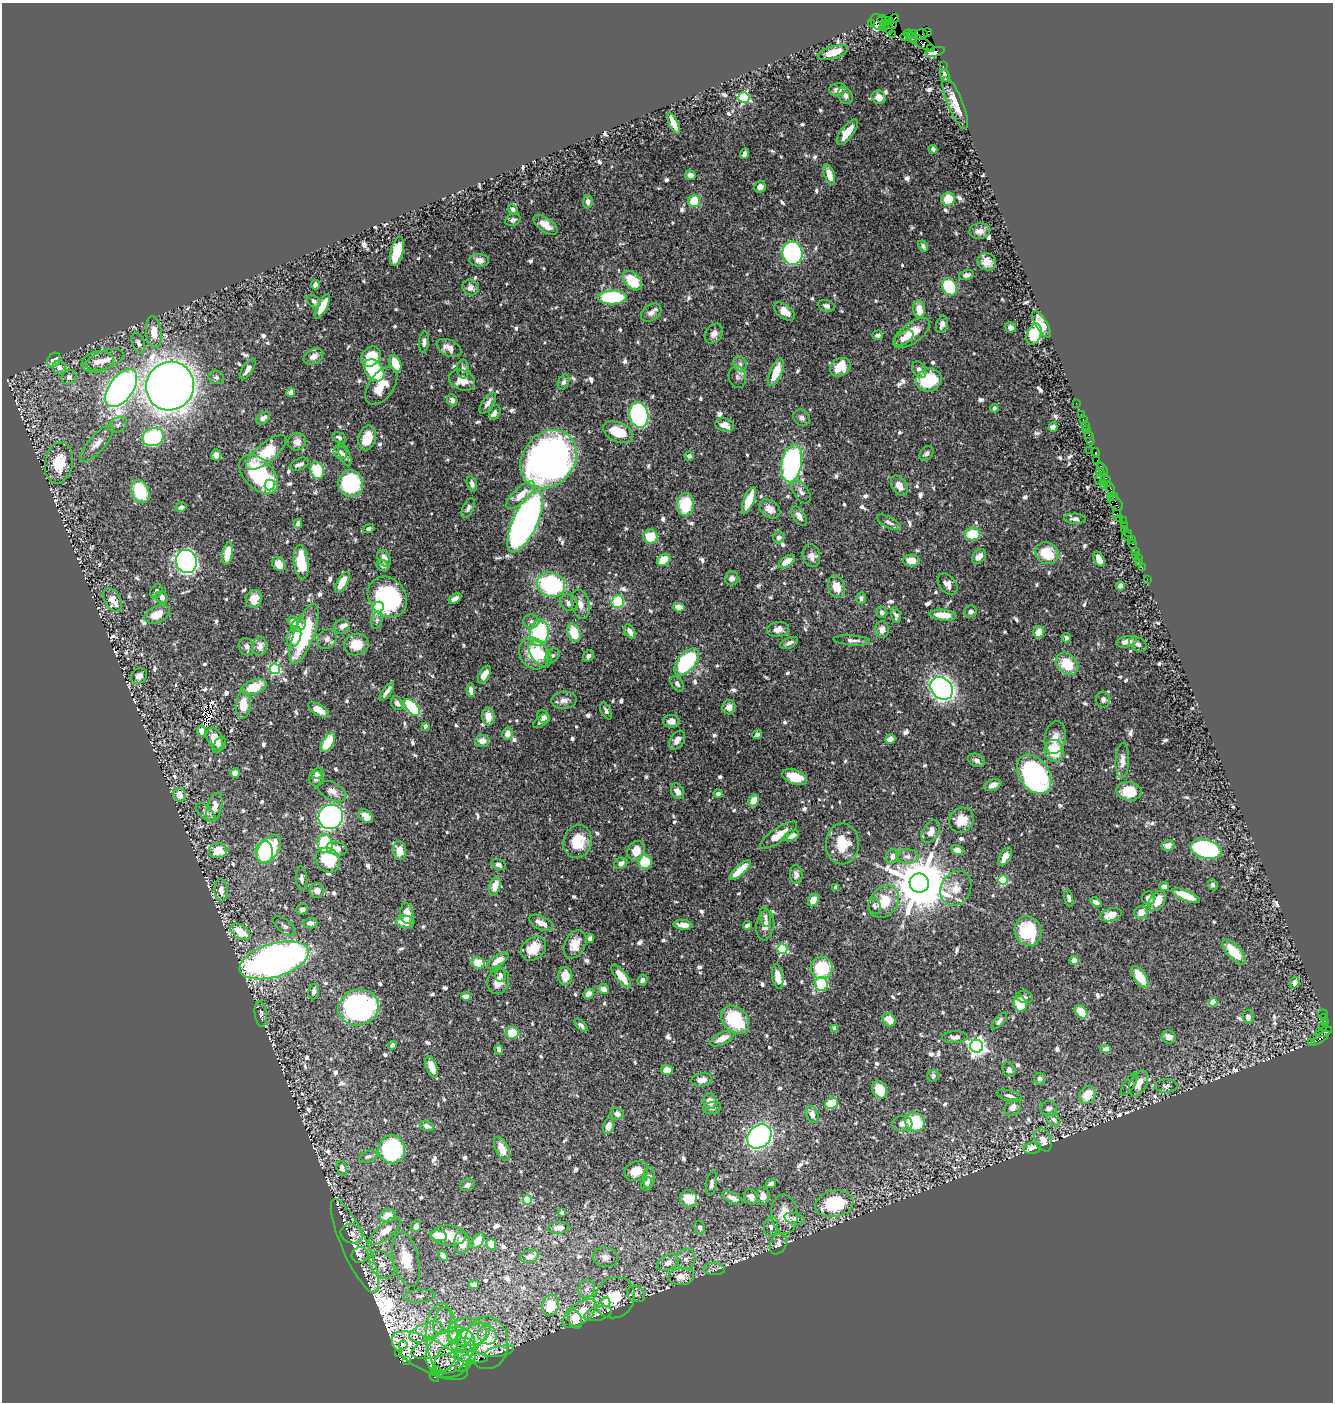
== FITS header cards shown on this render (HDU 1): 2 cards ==
NAXIS1  =                 1331
NAXIS2  =                 1400

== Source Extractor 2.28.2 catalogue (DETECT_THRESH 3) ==
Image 1331 x 1400 px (HDU 1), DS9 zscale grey, 1 PNG px = 1 image px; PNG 1335 x 1404 px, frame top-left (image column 1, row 1400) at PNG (2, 3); each listed source drawn as its Kron ellipse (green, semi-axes under 4 px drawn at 4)
Background 0.502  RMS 0.011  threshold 0.0331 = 3 sigma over >= 5 px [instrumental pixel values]
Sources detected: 865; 3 with non-positive FLUX_AUTO (blend fragments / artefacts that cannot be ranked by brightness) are neither listed nor drawn; of the other 862, the 500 brightest by FLUX_AUTO listed and drawn (362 fainter detections omitted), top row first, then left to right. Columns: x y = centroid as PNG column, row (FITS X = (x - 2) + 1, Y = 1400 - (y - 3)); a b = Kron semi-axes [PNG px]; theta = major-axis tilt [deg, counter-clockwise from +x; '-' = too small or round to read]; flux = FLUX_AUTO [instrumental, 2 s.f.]
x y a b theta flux
895 18 4 3 - 100
882 19 4 2 - 13
889 20 3 3 - 210
886 21 3 2 - 210
877 22 8 6 -63 100
872 24 4 2 - 47
884 25 6 4 53 30
892 25 4 3 - 42
889 29 5 2 - 45
928 32 4 3 - 80
893 34 3 2 - 4.1
909 34 4 3 - 46
913 34 4 2 - 37
921 34 7 5 10 520
905 37 4 3 - 47
913 39 2 2 - 270
921 42 16 5 -30 290
930 48 2 2 - 15
833 52 16 6 18 18
935 52 9 4 16 52
943 66 2 2 - 12
945 76 6 4 -77 4.1
838 90 8 6 8 5.7
845 95 9 7 -57 3.8
879 97 7 6 - 5.7
744 98 5 5 - 76
955 103 28 7 -68 11
674 123 11 4 -64 8.6
847 132 15 6 53 13
933 149 4 4 - 3.3
744 154 5 4 - 3.6
690 175 5 5 - 5.6
829 175 10 5 -71 9
760 187 6 5 - 5.2
948 199 7 6 - 17
694 201 6 6 - 21
588 202 7 5 85 2.7
513 209 5 4 - 3.2
513 220 8 6 21 2.9
546 225 14 7 -36 8.2
980 231 10 8 8 4.8
923 246 6 4 -59 2.3
397 251 15 6 75 28
792 253 11 10 - 160
479 260 10 6 -5 4.5
987 262 9 8 - 7.8
966 275 7 5 14 2.9
632 281 11 7 -44 28
316 285 5 4 - 2.5
950 287 9 7 -58 53
470 288 8 7 - 4.3
612 297 14 7 2 55
314 301 8 5 -38 2.3
322 306 13 4 62 11
826 306 8 5 -18 2.6
919 309 8 6 -84 10
784 311 12 7 -36 7.9
651 312 11 7 34 3.9
942 324 9 5 73 3.9
1041 324 15 6 -59 8.5
1011 327 5 5 - 3.7
154 332 16 8 -84 11
912 333 21 10 36 17
714 334 11 8 54 4.6
1034 334 11 7 68 38
878 335 5 4 - 2.3
904 338 11 5 33 3.9
424 342 10 5 85 2.6
138 343 11 6 -69 3.6
449 348 13 8 -24 7
313 356 10 7 28 5.4
371 357 11 9 42 18
54 360 8 6 54 5.6
105 360 20 9 19 8.5
98 362 16 10 13 7.8
395 364 9 5 -66 16
740 364 8 6 -72 2.8
840 367 11 8 32 19
59 368 7 6 - 4.9
248 369 12 5 57 3.8
463 369 9 6 -88 2.3
374 370 12 8 -52 48
919 370 9 6 -57 4.1
776 372 15 6 67 18
69 377 8 6 44 2.6
216 377 8 6 -23 2.3
737 377 11 8 -79 3.4
462 380 13 10 -24 12
929 380 13 11 20 43
564 382 8 5 69 2.3
170 386 24 23 - 1000
381 386 21 12 56 15
121 388 22 12 55 430
291 392 5 4 - 4
452 400 6 5 - 2.5
488 403 12 5 55 4.3
1076 403 2 2 - 12
994 408 4 4 - 2.3
495 412 7 5 69 2.6
1081 414 2 2 - 20
639 415 13 9 -80 160
263 418 8 5 37 3.5
802 418 9 7 -45 3.3
1083 420 3 2 - 23
118 425 9 7 31 2.9
725 425 9 6 -18 7.1
1085 426 4 2 - 30
1053 427 5 4 - 3
1087 430 3 3 - 51
618 432 16 9 -24 22
1089 435 3 3 - 47
153 437 11 9 21 68
339 438 7 5 -27 2.5
367 438 12 8 75 17
1090 438 7 3 -71 91
297 442 9 8 - 5.6
97 443 23 8 48 7.7
1090 450 3 2 - 34
1096 452 4 3 - 40
266 453 25 9 39 30
340 453 7 6 - 3.5
926 453 8 6 43 2.7
216 455 5 5 - 3.2
345 455 12 5 -67 2.5
689 456 4 4 - 2.6
548 459 31 25 50 420
1097 460 2 2 - 28
59 463 21 14 80 20
792 463 19 10 80 140
300 464 10 5 25 2.9
1100 466 3 3 - 20
317 470 8 6 -73 30
1103 470 7 4 -60 75
1100 473 4 3 - 59
259 474 23 14 -46 67
1100 479 6 3 57 43
1106 481 6 5 - 130
351 484 13 12 - 68
472 484 8 5 -74 3.7
270 485 5 5 - 78
1104 485 4 2 - 18
899 486 11 7 -59 6.7
1110 488 7 3 -69 120
140 492 12 8 -66 34
801 492 13 7 -55 4
520 495 18 7 44 11
1110 496 2 2 - 25
1114 497 4 2 - 28
749 500 14 5 69 19
1115 503 9 5 -48 120
685 505 11 8 84 31
181 507 5 5 - 2.7
468 508 10 5 64 2.7
770 509 11 8 -38 5.9
1117 514 3 2 - 54
799 516 11 5 -57 3.6
1075 519 11 5 -3 3
1119 519 3 2 - 31
1123 521 2 2 - 16
525 522 33 12 65 590
889 522 13 5 -28 2.6
298 524 5 4 - 3.5
1125 526 4 2 - 33
368 528 6 4 14 2.3
1125 530 3 2 - 30
1128 533 3 2 - 31
973 534 8 6 2 21
1127 536 5 3 - 51
650 537 7 7 - 18
779 537 6 5 - 3.2
1131 540 2 2 - 23
1133 544 5 3 - 54
1135 551 3 2 - 3.6
227 553 11 5 80 18
1047 553 12 10 -33 24
1135 555 2 2 - 9.7
811 556 11 8 -75 5.2
979 557 8 5 48 5
384 558 9 6 -62 4.6
1099 559 8 5 -64 6.7
1138 559 3 3 - 56
664 560 7 5 38 16
186 561 12 10 -76 360
787 561 9 5 36 10
911 561 8 6 -4 9.3
301 562 17 7 -84 31
1140 563 3 2 - 8.7
279 564 7 6 - 9.3
383 565 6 5 - 2.5
1142 568 2 2 - 6.7
732 578 7 6 - 3.5
1147 579 2 2 - 7
342 582 12 5 60 12
551 584 14 12 -19 83
947 584 12 8 -52 5.2
1120 586 4 4 - 3.8
836 587 11 8 -69 11
156 591 7 5 59 2.8
162 597 6 6 - 4.2
387 597 22 18 -50 81
861 598 5 5 - 2.5
254 599 9 8 - 9.5
455 599 7 4 32 4.4
112 600 13 7 -59 9.2
618 601 6 6 - 39
569 603 9 8 - 4
580 604 15 9 -78 6.4
379 607 5 5 - 73
678 607 6 4 -9 6.2
881 612 6 5 - 2.7
970 612 6 6 - 2.8
157 614 13 8 24 11
896 615 8 4 -75 2.2
943 615 13 5 -5 13
377 620 9 5 72 2.4
293 621 6 5 - 4.1
531 621 8 7 - 2.7
298 625 8 6 45 3.1
342 626 8 6 34 3.8
778 629 11 7 7 5.7
882 630 8 7 - 4.1
630 632 8 5 -59 4.3
1039 632 6 5 - 8.8
539 633 13 9 81 73
574 633 9 6 -71 20
304 634 32 10 70 67
294 637 11 6 72 14
1066 638 4 4 - 2.5
327 639 11 9 46 3.7
852 640 18 5 -4 3.5
1127 642 10 5 12 5.5
789 643 9 5 24 3.3
1138 644 9 6 -31 3.2
356 645 12 11 - 13
260 646 9 7 86 6.3
246 647 9 7 -69 3.3
534 654 17 14 -55 21
540 654 15 9 -53 16
553 656 8 6 42 2.2
588 656 6 5 - 2.2
687 662 16 8 50 92
1067 664 12 9 -44 23
275 669 5 5 - 81
484 675 10 5 60 8.7
139 676 9 7 39 5.1
677 684 8 5 -55 2.4
254 687 13 7 20 19
942 688 12 10 -47 370
471 690 6 4 -86 4.3
387 691 11 3 55 4
564 700 13 8 5 5.3
1103 700 8 7 - 2.9
397 703 7 5 -57 4.3
243 705 13 7 85 13
412 707 10 5 -50 68
729 707 7 6 - 4.7
319 710 12 5 -32 7.5
606 711 9 5 -63 2.3
488 716 9 6 -88 7.8
543 717 7 5 -40 3.4
541 721 9 5 36 2.7
671 721 8 6 0 4.8
425 726 4 3 - 3.6
201 731 5 4 - 4.7
507 734 6 5 - 5.6
757 735 5 4 - 4.2
1055 737 17 10 81 8.3
215 739 11 7 -66 15
890 739 5 4 - 5.4
677 740 10 7 57 4.7
482 741 7 6 - 6.4
328 742 10 5 60 23
219 745 9 5 55 2.4
1054 751 11 9 -74 24
976 760 8 6 -24 3
1122 760 18 6 87 5.1
235 773 5 5 - 5.8
318 774 6 5 - 4.2
1034 774 21 14 -56 130
795 777 13 7 -19 18
316 779 8 7 - 2.7
993 785 9 5 23 5.7
332 791 15 8 -27 5.7
678 791 8 6 -59 4.4
1129 791 13 9 -7 18
718 793 4 4 - 3.1
179 795 7 6 - 9.2
753 800 6 5 - 8
214 807 15 7 74 7.7
206 812 12 6 -41 2.7
366 816 8 6 -44 8.2
331 817 12 12 - 380
962 820 13 11 47 12
931 832 12 7 59 6.1
779 835 21 7 34 13
791 836 8 5 26 7.5
577 842 16 14 73 21
325 844 9 7 -80 40
842 844 20 16 -90 22
1168 845 6 5 - 5.6
269 849 15 10 52 48
337 849 10 6 -12 7.4
1206 849 16 9 -14 140
957 850 6 4 -19 6
218 851 9 7 4 16
400 851 9 6 -84 8
636 851 10 8 61 11
264 852 11 8 89 76
892 856 7 6 - 4.3
907 857 11 7 -3 4.2
1005 857 10 5 59 6.9
328 860 13 11 -45 30
645 862 7 7 - 19
621 863 7 5 24 3.7
499 865 7 5 -24 2.5
740 870 14 4 42 15
796 875 9 6 -85 3.5
301 878 12 5 -85 2.6
1003 880 5 4 - 42
919 883 10 9 - 5800
1213 885 6 4 -63 2.4
495 886 10 5 73 9.1
836 887 4 3 - 2.3
1164 887 5 4 - 6.1
956 888 18 15 60 13
221 890 11 6 -87 6.5
317 890 7 7 - 6.1
1186 896 15 5 -22 21
1069 898 9 4 -77 2.5
1149 898 7 6 - 4.2
813 900 7 5 57 12
1157 901 11 7 54 11
884 902 17 14 51 20
1096 902 6 4 -29 2.8
874 906 8 6 -67 2.4
302 909 6 5 - 2.6
1141 912 7 6 - 7
407 914 10 6 -83 12
1111 915 11 6 14 9
766 917 10 5 -79 2.4
405 922 9 6 -5 9.2
310 923 7 5 1 3.7
541 923 13 6 -25 6.3
683 925 9 5 -5 6.1
747 925 4 3 - 2.8
765 925 15 9 83 6.2
284 926 13 6 -39 3
1028 931 15 13 -73 44
240 932 11 6 -32 20
590 938 4 4 - 2.8
575 944 15 10 63 10
534 948 14 10 41 14
782 949 5 5 - 66
1234 952 16 6 -48 27
274 960 36 16 17 370
498 960 12 5 35 8.1
1074 961 4 4 - 7.8
478 963 6 5 - 17
822 968 11 11 - 34
500 975 7 5 -85 3.1
565 976 9 7 -87 11
621 976 14 5 -52 9.8
778 976 12 5 -80 7.3
1140 977 12 6 -57 17
642 980 6 5 - 2.3
498 981 13 10 71 8.2
1294 983 6 5 - 4.4
821 984 7 6 - 31
604 989 6 5 - 4
314 992 8 5 82 4.3
588 994 6 4 43 4.4
466 996 5 4 - 4.8
1024 997 8 6 -16 2.4
1213 1002 4 4 - 15
1020 1004 8 6 -77 28
359 1007 20 18 14 160
1081 1012 8 5 -50 18
261 1014 13 6 -83 2.9
1323 1014 5 2 - 9.7
1248 1017 6 5 - 4.1
1324 1017 3 2 - 45
735 1020 16 12 -46 43
889 1020 7 6 - 9
999 1021 10 4 49 2.6
1325 1021 3 3 - 17
581 1025 8 4 -44 2.3
1323 1027 4 3 - 130
835 1028 4 4 - 7.5
1324 1032 8 4 19 310
512 1033 6 6 - 21
955 1037 13 6 3 3.6
1169 1037 7 6 - 6.7
722 1038 13 6 26 11
1320 1038 11 3 35 280
1311 1042 3 2 - 57
392 1045 5 3 - 2.2
977 1046 6 6 - 350
499 1049 5 4 - 4
1106 1049 5 4 - 9.2
432 1067 11 5 -68 8.6
667 1070 6 5 - 8
1009 1070 7 6 - 2.7
933 1076 6 5 - 2.4
1040 1079 6 5 - 3.1
702 1080 10 6 9 5.4
1139 1083 14 8 63 9.3
1129 1084 13 5 56 2.5
1166 1086 11 6 3 2.7
880 1090 9 7 -63 19
1087 1095 9 7 54 14
1009 1096 13 5 -14 3.2
710 1101 8 6 -66 6.5
831 1103 6 5 - 26
1013 1107 9 7 48 4.7
712 1108 9 6 11 2.7
1049 1108 8 7 - 4
617 1114 7 5 -28 3
812 1114 9 6 -70 3.6
1054 1119 8 5 -46 2.7
915 1122 10 9 - 38
902 1124 10 7 2 3.9
427 1126 7 5 -14 3.5
609 1126 8 5 75 4.9
759 1136 13 10 44 250
1043 1140 12 8 -66 8
1032 1148 9 5 11 7.7
392 1149 14 13 - 110
502 1149 13 6 -64 12
368 1156 10 5 22 2.3
342 1168 7 5 -75 2.4
636 1171 12 9 21 13
649 1178 11 6 86 2.8
711 1183 12 5 82 2.6
647 1184 7 5 62 3.4
771 1184 5 4 - 2.9
467 1185 7 5 34 3.1
763 1196 9 6 -86 6.8
751 1197 8 6 -55 5.5
732 1198 11 5 -26 4.8
688 1199 9 8 - 18
527 1200 4 4 - 36
834 1204 19 13 10 49
562 1213 4 4 - 2.3
784 1214 20 13 -85 16
388 1216 8 6 23 13
794 1219 10 5 -14 3.5
416 1226 6 5 - 4.9
700 1227 6 5 - 2.8
771 1227 10 7 78 3.4
559 1228 11 5 5 4.9
385 1231 19 7 40 13
352 1234 11 9 -23 4.9
449 1235 17 10 -3 17
438 1236 9 5 -11 22
478 1241 8 5 59 9.4
462 1242 11 8 -88 8.8
491 1244 5 5 - 12
778 1244 11 7 66 4.2
355 1246 51 13 -66 21
360 1255 8 7 - 3.4
443 1256 6 4 -47 4.6
530 1256 9 6 16 4.7
605 1257 12 10 -9 6.1
406 1259 28 12 -77 29
686 1259 10 9 - 4.7
668 1263 11 7 28 6.9
382 1265 15 11 -55 11
714 1269 11 6 -2 2.8
681 1277 13 8 4 8.6
474 1285 5 4 - 2.5
587 1289 9 8 - 4
636 1294 9 8 - 3.4
420 1296 16 6 5 4.8
615 1298 21 19 52 25
606 1302 5 4 - 14
550 1306 11 8 75 16
580 1313 20 10 37 18
598 1313 14 7 13 4.1
575 1319 10 6 -68 13
442 1321 14 8 72 7.2
426 1332 18 8 23 9.9
468 1332 19 14 -3 18
487 1335 10 9 - 5.9
455 1337 7 6 - 15
442 1338 34 15 -88 33
471 1338 22 10 34 9.7
487 1343 26 21 -85 28
442 1344 32 11 18 13
403 1345 4 4 - 5.1
450 1350 27 20 39 15
499 1351 15 5 12 2.6
398 1354 3 2 - 9.1
430 1356 42 16 -27 13
469 1357 19 5 -8 3.9
455 1358 24 16 41 13
406 1360 2 2 - 38
463 1363 9 6 57 4.5
436 1370 4 3 - 18
439 1374 3 2 - 70
434 1376 6 3 -61 340
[362 fainter detections neither listed nor drawn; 3 non-positive-flux detections neither listed nor drawn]